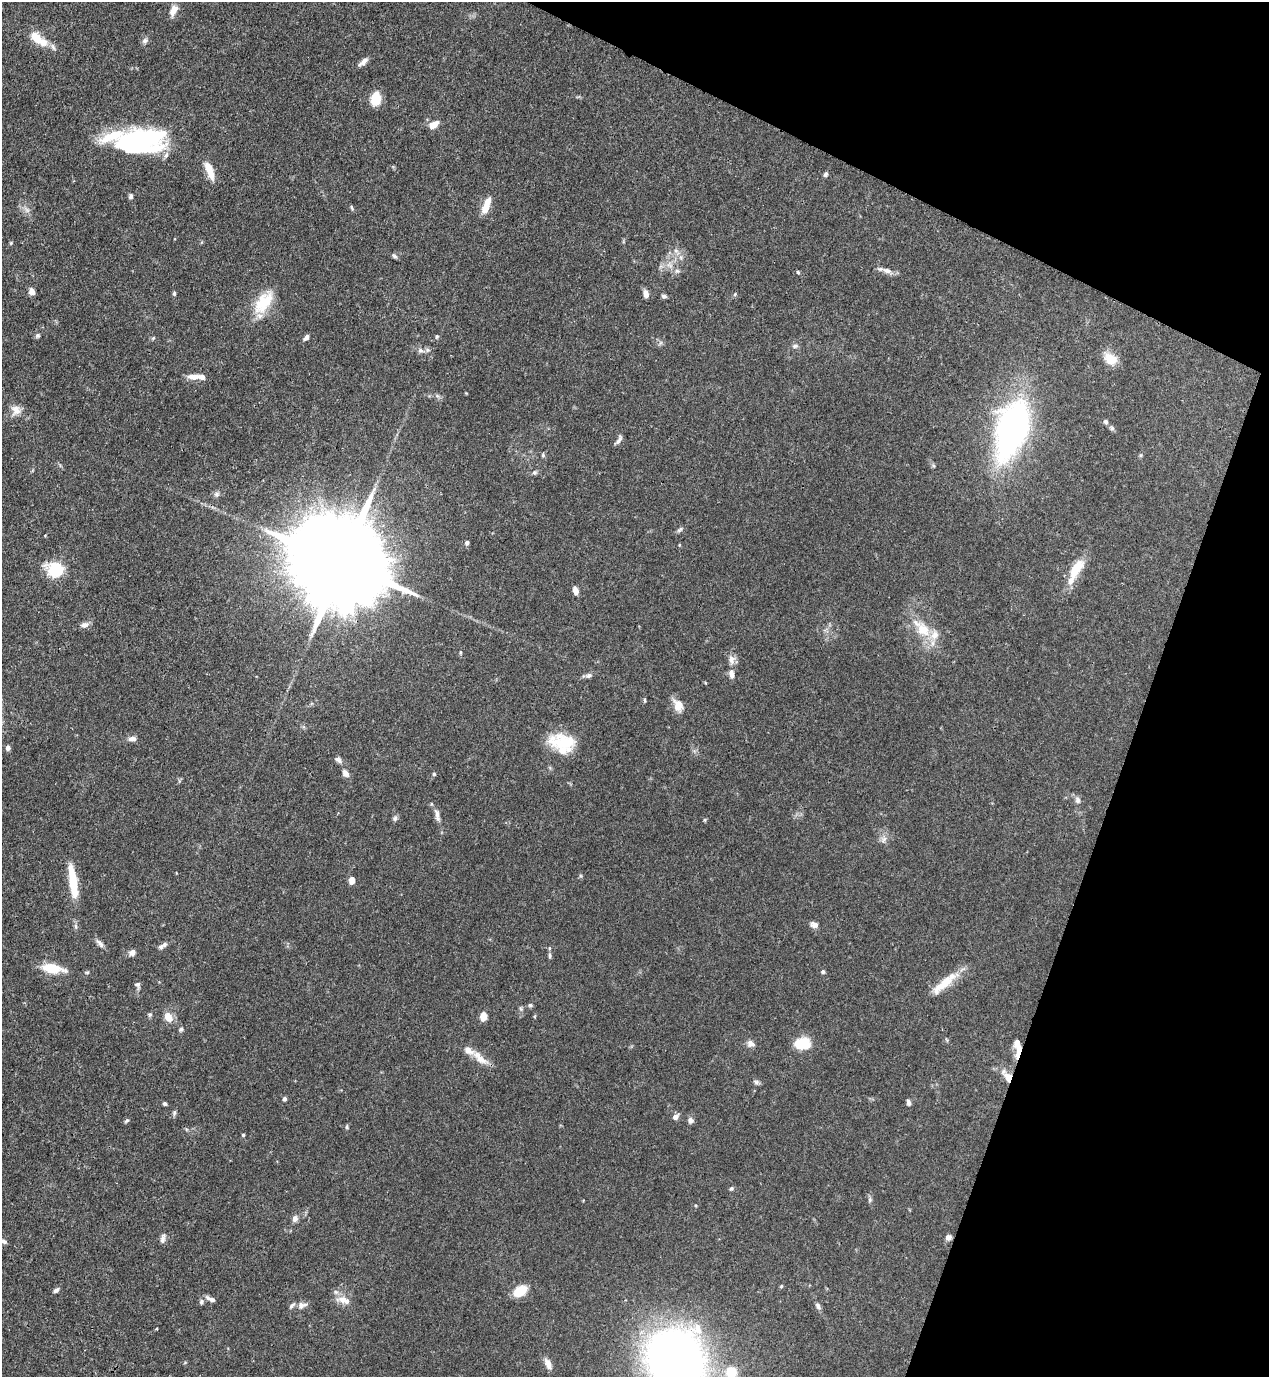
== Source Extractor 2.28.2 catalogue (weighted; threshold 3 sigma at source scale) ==
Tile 8 of 4 x 4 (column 4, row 2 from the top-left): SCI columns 4027-5293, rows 2795-4169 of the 5646 x 5587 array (HDU 1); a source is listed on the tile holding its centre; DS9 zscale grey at full resolution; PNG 1271 x 1379 px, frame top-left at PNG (2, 2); no overlay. Shown black and unused: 19% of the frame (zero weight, under 3 of 4 exposures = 7% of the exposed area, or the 3 px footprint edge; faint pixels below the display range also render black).
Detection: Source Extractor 2.28.2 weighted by HDU 2 'WHT'; one run over the whole footprint, this tile lists its part. Background 0.0767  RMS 0.0036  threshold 0.0162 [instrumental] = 3 sigma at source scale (4.5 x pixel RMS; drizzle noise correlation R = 1.50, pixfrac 1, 0.05/0.05 arcsec/px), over >= 5 px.
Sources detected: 139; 2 inside a brighter object's white glare — not listed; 14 inside a brighter listed object's ellipse — not listed separately; the other 123 listed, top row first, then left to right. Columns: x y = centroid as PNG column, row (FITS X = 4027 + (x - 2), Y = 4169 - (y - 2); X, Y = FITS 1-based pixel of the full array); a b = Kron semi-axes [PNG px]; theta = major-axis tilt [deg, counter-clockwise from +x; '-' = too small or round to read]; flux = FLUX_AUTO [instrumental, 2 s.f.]
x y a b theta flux
174 10 13 7 58 3.4
37 38 19 11 -50 6.1
145 41 9 7 29 1.1
53 47 11 5 -71 1.1
363 61 14 6 42 1.9
376 99 13 9 80 7.4
433 125 10 6 25 4.2
150 137 42 25 -3 29
209 170 21 7 -69 6
825 174 6 5 - 0.78
131 196 6 5 - 0.91
352 207 7 3 -80 0.46
485 208 14 9 66 4.2
27 210 8 6 -45 1.3
11 243 5 4 - 0.41
395 256 7 5 -30 0.75
681 258 7 6 - 1.1
670 265 10 8 -52 2.2
887 270 14 7 -17 2.2
677 271 7 6 - 1
798 272 4 4 - 0.43
32 291 7 6 - 2.2
174 293 6 4 -77 0.59
646 294 8 6 -77 2.1
735 294 6 5 - 0.49
664 296 7 5 -8 0.75
264 302 33 17 54 12
38 335 6 5 - 0.65
437 336 6 4 87 0.51
153 338 6 4 45 0.49
306 338 9 5 46 1.1
660 343 7 4 71 0.63
795 346 9 5 15 0.93
421 350 9 7 -24 1.3
1110 359 18 12 -41 5.3
194 377 17 7 1 3.1
16 410 13 12 - 3.4
1105 421 6 6 - 0.84
1112 428 7 5 -89 0.71
1012 429 52 25 72 130
619 440 13 4 54 1.2
543 455 6 5 - 0.57
1141 455 6 4 71 0.46
535 472 7 6 - 0.79
217 494 8 7 - 1.1
680 530 9 5 45 0.82
45 535 5 3 - 0.25
467 543 6 5 - 0.88
342 563 37 20 -27 11000
1076 568 22 10 56 8.8
56 570 6 6 - 78
575 590 8 5 -75 2.3
84 625 12 7 13 1.6
923 630 24 17 -48 9.9
460 652 7 3 83 0.46
732 659 13 9 -85 2.3
731 674 12 7 -86 2.1
589 675 9 6 24 1.1
645 700 6 4 -89 0.45
678 705 17 11 -65 3.9
132 739 11 6 -1 1.6
564 742 37 19 -11 14
8 748 6 5 - 1.2
338 760 11 6 -46 1.3
345 773 9 7 -58 1.9
434 774 4 4 - 0.52
1077 800 11 7 -70 1.4
437 815 19 6 -78 2.1
395 818 8 6 63 0.91
705 820 6 4 90 0.4
884 839 13 6 69 1.6
352 880 6 5 - 3.3
73 882 38 8 -82 12
814 925 10 7 -16 1.6
100 943 15 5 -43 1.4
161 947 8 6 16 0.96
549 948 5 3 - 0.41
132 952 9 7 42 1.4
550 956 7 4 -85 0.64
52 968 27 10 -9 7.9
823 972 5 5 - 0.7
138 984 7 6 - 1
943 985 42 11 39 8.4
530 1005 6 5 - 0.64
150 1015 6 6 - 0.63
484 1016 8 6 -90 3.4
168 1017 10 8 -68 4.3
181 1029 5 5 - 0.63
947 1040 5 4 - 0.42
802 1043 18 12 3 8.7
751 1044 11 9 -23 1.7
1019 1048 12 7 76 3.9
480 1058 27 9 -42 4.7
1008 1077 13 7 -52 6.3
756 1082 9 5 -20 0.83
284 1099 5 5 - 0.72
909 1103 8 5 -77 0.98
165 1104 5 4 - 0.66
174 1113 8 5 89 0.72
675 1117 8 6 42 1.6
690 1120 7 7 - 1.4
127 1121 7 4 37 0.55
347 1127 7 4 83 0.49
243 1135 4 4 - 0.46
731 1188 5 5 - 0.67
870 1200 7 5 71 0.72
295 1218 9 7 74 1.5
948 1237 6 6 - 1.6
163 1238 14 6 78 1.4
4 1241 10 6 -22 1.1
781 1286 5 4 - 0.42
56 1290 8 5 44 1
520 1291 17 10 31 6.6
211 1299 13 5 -27 1.5
343 1300 21 10 -14 3.7
201 1302 8 6 69 0.9
301 1305 11 8 19 2
818 1306 9 5 -60 1.1
156 1329 3 3 - 0.33
676 1359 42 39 -57 310
185 1362 6 3 20 0.36
548 1364 14 7 -63 2.7
731 1372 9 9 - 9.8
Overlapping masked pixels (flux is a lower limit): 3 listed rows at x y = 342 563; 1019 1048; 1008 1077
Isophote crosses this tile's border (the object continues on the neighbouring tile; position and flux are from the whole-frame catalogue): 3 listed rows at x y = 4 1241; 676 1359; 731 1372